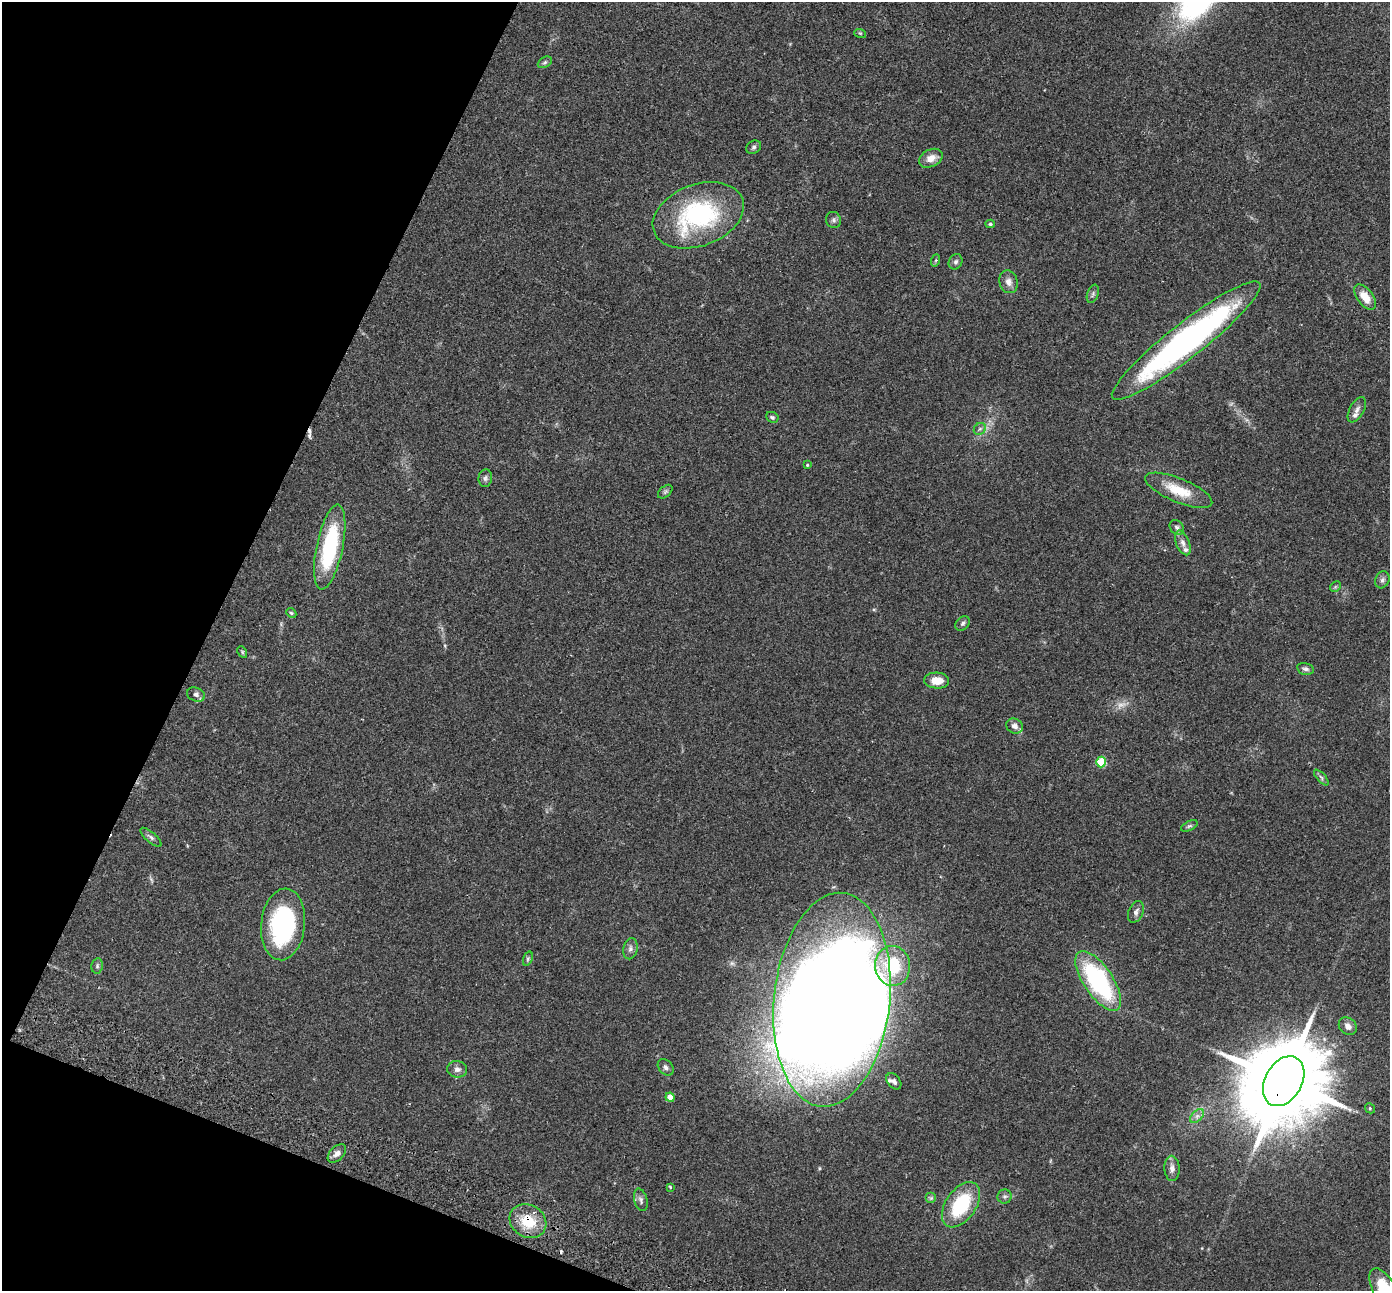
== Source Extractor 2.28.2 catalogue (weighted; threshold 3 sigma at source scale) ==
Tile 9 of 4 x 4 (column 1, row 3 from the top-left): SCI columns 28-1415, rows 1485-2773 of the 5610 x 5679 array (HDU 1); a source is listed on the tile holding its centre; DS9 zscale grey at full resolution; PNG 1392 x 1293 px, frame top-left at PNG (2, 2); each listed source drawn as its Kron ellipse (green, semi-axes under 4 px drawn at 4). Shown black and unused: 20% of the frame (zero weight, under 2 of 3 exposures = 3% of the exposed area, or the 3 px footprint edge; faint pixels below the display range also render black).
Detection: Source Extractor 2.28.2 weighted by HDU 2 'WHT'; one run over the whole footprint, this tile lists its part. Background 0.109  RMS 0.0092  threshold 0.0414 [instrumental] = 3 sigma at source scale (4.5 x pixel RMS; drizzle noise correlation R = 1.50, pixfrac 1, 0.05/0.05 arcsec/px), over >= 5 px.
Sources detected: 70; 1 too faint to see at this stretch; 3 inside a brighter object's white glare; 2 cosmic-ray / hot-pixel residue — neither listed nor drawn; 3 inside a brighter listed object's ellipse — not listed separately; the other 61 listed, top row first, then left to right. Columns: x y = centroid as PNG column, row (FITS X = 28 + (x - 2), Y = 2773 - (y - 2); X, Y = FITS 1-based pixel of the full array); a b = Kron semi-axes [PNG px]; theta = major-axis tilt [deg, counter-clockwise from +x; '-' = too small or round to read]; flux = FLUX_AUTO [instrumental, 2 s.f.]
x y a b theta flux
860 33 6 4 -18 1.1
545 62 7 5 30 1.6
754 147 8 6 33 2.1
931 158 12 8 27 8.3
698 215 47 30 21 120
833 220 8 7 - 2.5
990 224 4 4 - 1.8
936 260 6 4 71 1.1
956 262 8 6 61 2.4
1008 282 11 9 -73 5.3
1093 294 9 5 70 2.3
1365 297 15 8 -53 13
1186 341 93 17 38 300
1357 410 14 7 61 4.2
772 417 6 5 - 1.6
980 429 6 5 - 2.2
807 465 3 3 - 0.8
485 478 9 7 84 2.5
1179 490 36 12 -22 24
665 492 8 5 41 1.8
1177 527 8 6 -52 2.5
1183 543 13 6 -68 4.7
330 547 43 13 78 78
1382 580 9 7 64 2.9
1335 587 6 4 45 1.2
291 613 5 4 - 1.3
963 623 8 6 46 2.2
242 652 6 4 -62 1.2
1306 669 9 5 -11 2.4
937 681 12 8 -3 12
196 695 9 7 -23 3
1014 726 8 7 - 4.7
1101 762 5 5 - 42
1321 777 10 4 -49 2
1189 826 9 4 26 1.8
151 837 13 5 -41 2.6
1136 912 11 7 66 3.7
283 924 36 22 84 120
630 949 11 7 79 3.5
528 959 7 4 71 1.5
97 966 7 5 80 1.7
893 966 20 17 -86 46
1098 981 34 14 -56 120
832 1000 107 58 84 2000
1348 1026 10 8 -43 4.9
666 1067 9 6 -48 2.9
457 1069 10 8 -9 4.1
894 1081 9 6 -51 2.8
1284 1081 27 18 60 16000
670 1097 5 4 - 9.9
1370 1108 5 4 - 1.1
1197 1116 8 5 45 2.8
337 1153 11 7 45 4.4
1172 1168 12 7 -88 4.9
670 1187 3 3 - 1.2
1005 1196 7 7 - 2.5
931 1198 5 5 - 2
641 1200 11 6 -75 3.1
961 1205 25 15 55 55
528 1221 19 16 -31 26
1385 1290 24 11 -61 37
Overlapping masked pixels (flux is a lower limit): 2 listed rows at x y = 1284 1081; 528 1221
Isophote crosses this tile's border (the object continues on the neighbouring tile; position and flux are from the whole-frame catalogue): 1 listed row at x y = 1385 1290